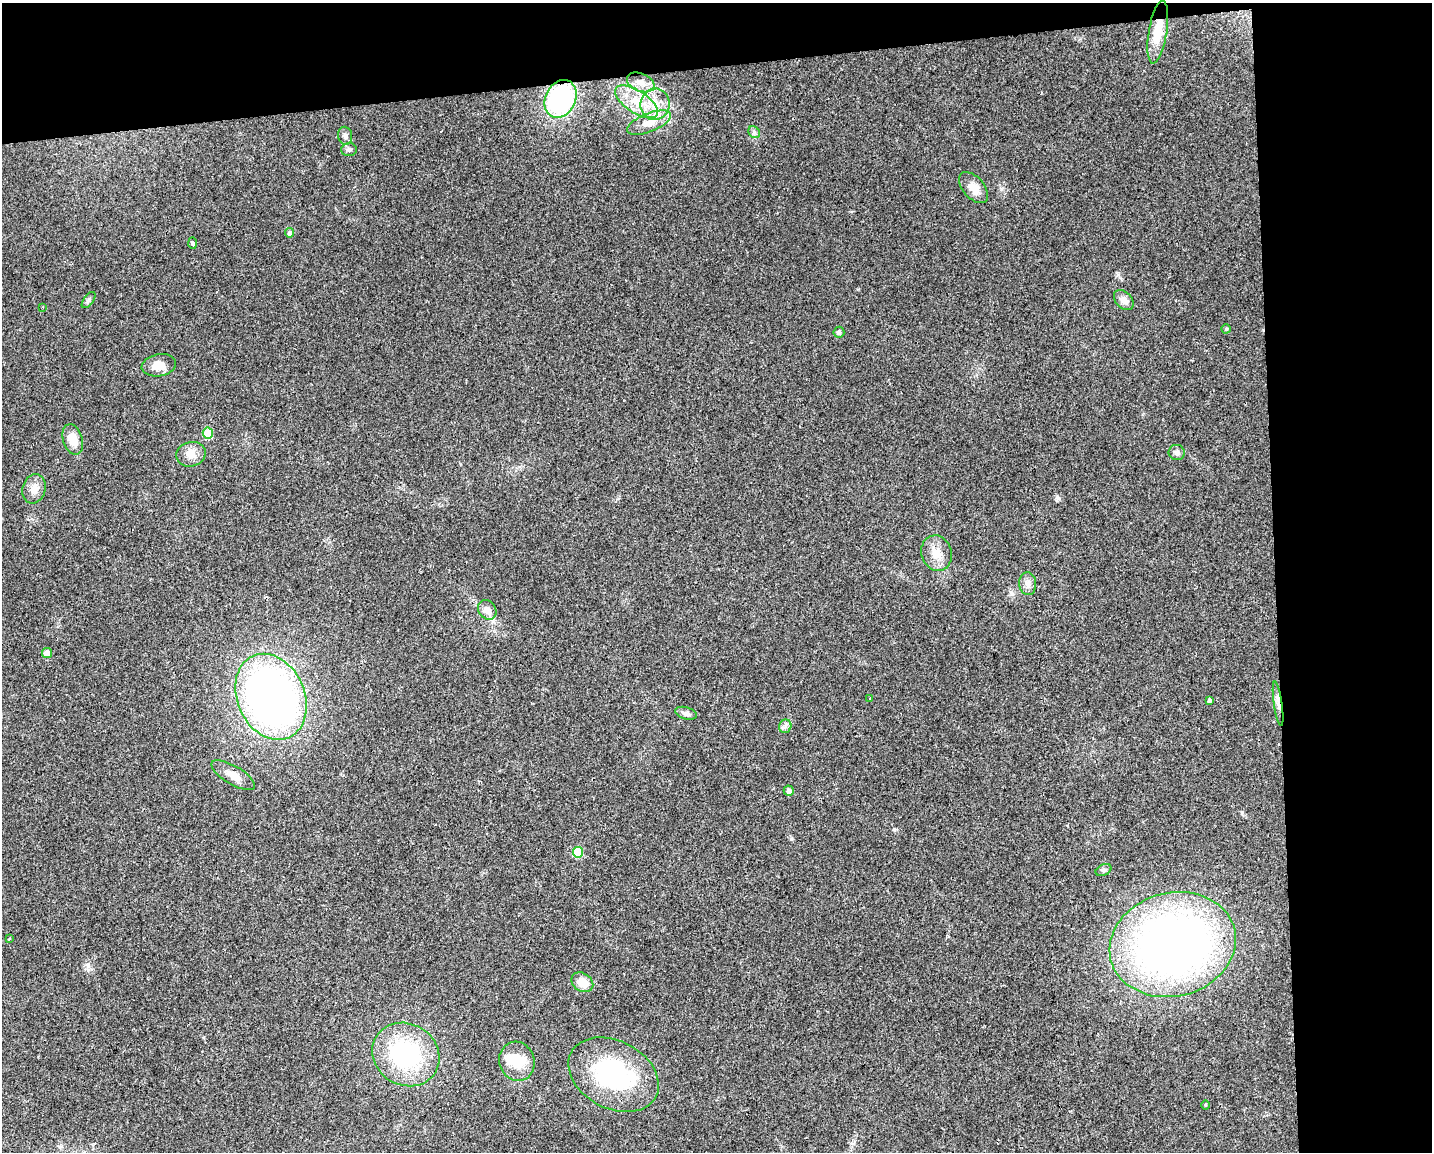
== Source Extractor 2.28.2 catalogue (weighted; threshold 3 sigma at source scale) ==
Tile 3 of 3 x 4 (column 3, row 1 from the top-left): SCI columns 2871-4300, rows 3450-4599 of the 4352 x 4599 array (HDU 1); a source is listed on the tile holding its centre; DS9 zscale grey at full resolution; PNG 1434 x 1154 px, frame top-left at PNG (2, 3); each listed source drawn as its Kron ellipse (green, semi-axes under 4 px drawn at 4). Shown black and unused: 17% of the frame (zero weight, under 2 of 3 exposures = <1% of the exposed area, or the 3 px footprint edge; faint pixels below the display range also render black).
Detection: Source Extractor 2.28.2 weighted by HDU 2 'WHT'; one run over the whole footprint, this tile lists its part. Background 0.0444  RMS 0.0069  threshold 0.0309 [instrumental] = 3 sigma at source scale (4.5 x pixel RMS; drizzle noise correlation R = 1.50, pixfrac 1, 0.0396/0.0396 arcsec/px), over >= 5 px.
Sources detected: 46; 1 inside a brighter object's white glare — neither listed nor drawn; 1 inside a brighter listed object's ellipse — not listed separately; the other 44 listed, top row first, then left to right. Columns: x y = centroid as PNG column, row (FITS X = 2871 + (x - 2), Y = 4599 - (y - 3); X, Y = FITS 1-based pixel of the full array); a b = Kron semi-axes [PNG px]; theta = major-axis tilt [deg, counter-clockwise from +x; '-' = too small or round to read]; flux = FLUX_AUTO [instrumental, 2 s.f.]
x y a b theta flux
1158 32 32 9 81 15
641 82 14 9 -23 6.8
561 99 20 15 65 73
636 102 24 11 -33 16
655 104 16 14 82 13
649 123 23 9 21 10
754 132 6 5 - 1.4
345 136 9 7 -80 2.5
349 150 8 6 1 1.9
974 188 18 10 -49 7.2
290 233 5 4 - 1.6
192 243 6 4 -88 0.87
89 300 9 5 54 1.6
1124 300 11 8 -46 4.2
43 307 3 2 - 0.53
1226 329 4 4 - 0.9
839 332 5 5 - 1.7
159 365 17 11 10 8.4
208 433 5 5 - 24
73 439 16 9 -74 9.5
1177 452 8 7 - 2.5
191 454 15 12 14 6.8
34 489 15 11 73 6
937 553 18 15 -73 8.9
1028 584 11 8 -85 3.6
487 610 10 8 -53 4.3
47 653 5 5 - 6.7
271 697 44 33 -66 390
870 699 3 3 - 1.4
1209 700 4 4 - 1.6
1278 704 22 4 -82 4.1
686 713 11 6 -16 2.3
785 726 7 6 - 1.9
233 775 25 9 -31 6.9
789 791 5 5 - 2.7
578 852 5 5 - 28
1104 870 8 5 26 1.7
9 939 3 3 - 1.6
1173 945 64 52 14 440
582 982 12 9 -34 9.4
406 1054 34 30 -31 72
517 1061 20 17 -71 17
614 1075 48 34 -28 79
1205 1105 5 3 - 0.68
Overlapping masked pixels (flux is a lower limit): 3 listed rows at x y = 1158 32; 561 99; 1278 704
Unlisted compact peaks at least as high as the median listed source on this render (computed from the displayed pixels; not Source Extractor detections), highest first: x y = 1058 498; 791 839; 1242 812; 894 829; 1118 275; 88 965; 858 289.